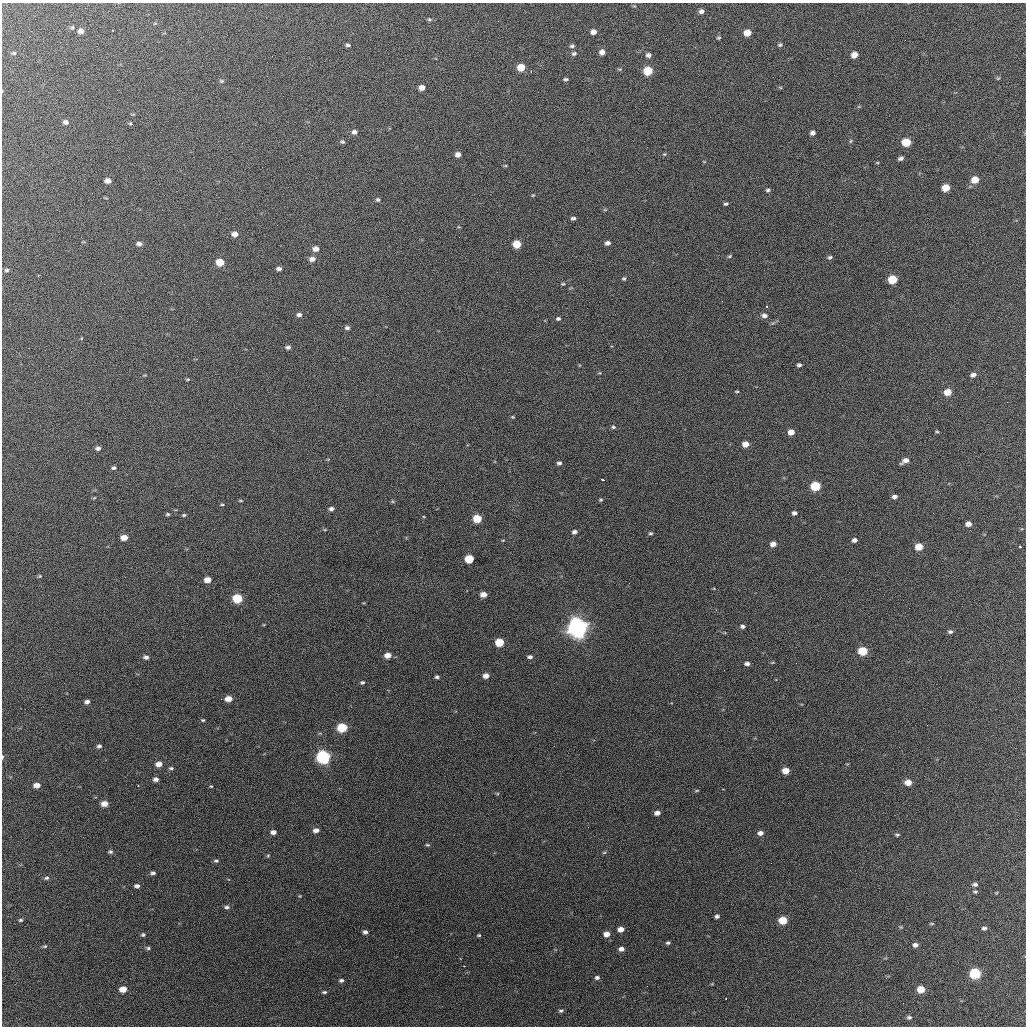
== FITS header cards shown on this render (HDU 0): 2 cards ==
NAXIS1  =                 1024 / length of data axis 1
NAXIS2  =                 1024 / length of data axis 2

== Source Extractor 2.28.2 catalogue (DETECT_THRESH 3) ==
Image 1024 x 1024 px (HDU 0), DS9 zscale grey, 1 PNG px = 1 image px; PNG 1028 x 1028 px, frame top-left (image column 1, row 1024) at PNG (2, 3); no overlay
Background 627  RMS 19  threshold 58.2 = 3 sigma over >= 5 px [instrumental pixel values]
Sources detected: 190; all 190 listed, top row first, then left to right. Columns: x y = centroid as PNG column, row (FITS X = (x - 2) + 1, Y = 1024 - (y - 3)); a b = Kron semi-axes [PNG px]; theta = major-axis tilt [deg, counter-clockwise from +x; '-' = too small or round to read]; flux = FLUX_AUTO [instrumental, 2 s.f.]
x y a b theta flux
701 11 6 4 7 4.8e+03
429 19 6 4 -16 1.9e+03
72 27 6 4 67 1.6e+03
112 30 3 2 - 1.4e+03
81 31 6 5 - 5.9e+03
593 32 5 5 - 7.7e+03
747 33 6 5 - 1.6e+04
719 38 5 4 - 1.7e+03
348 45 6 4 -1 2.4e+03
780 45 5 5 - 2.1e+03
572 46 6 4 17 2.6e+03
602 52 6 5 - 7.6e+03
14 53 5 4 - 2.0e+03
574 54 6 5 - 3.0e+03
648 55 5 5 - 4.3e+03
854 55 6 5 - 1.1e+04
521 67 6 5 - 2.2e+04
619 69 7 3 -1 1.4e+03
531 71 3 2 - 1.1e+03
648 71 6 6 - 4.1e+04
998 78 5 3 - 1.3e+03
566 79 5 3 - 2.1e+03
222 81 6 5 - 1.9e+03
780 87 5 3 - 1.2e+03
422 88 5 4 - 8.3e+03
66 122 6 5 - 4.1e+03
130 123 5 4 - 1.6e+03
459 131 3 2 - 1.4e+03
354 132 6 5 - 4.5e+03
813 133 5 4 - 4.5e+03
851 141 5 3 - 1.5e+03
342 142 6 5 - 2.2e+03
906 142 6 5 - 3.7e+04
664 154 5 4 - 1.4e+03
458 155 5 5 - 7.0e+03
901 158 5 4 - 3.5e+03
505 166 5 3 - 1.3e+03
975 180 6 6 - 1.9e+04
108 181 6 4 -4 7.4e+03
946 188 6 5 - 2.2e+04
768 190 5 4 - 2.5e+03
533 195 4 3 - 1.2e+03
378 200 6 5 - 2.6e+03
726 204 5 3 - 2.1e+03
605 210 6 4 -18 1.5e+03
573 218 5 4 - 3.1e+03
235 234 6 5 - 8.5e+03
608 243 6 5 - 5.0e+03
139 244 6 5 - 4.3e+03
517 244 6 5 - 2.9e+04
316 249 7 5 5 8.2e+03
730 256 6 4 27 1.8e+03
830 257 6 5 - 2.6e+03
312 259 7 5 4 7.0e+03
220 262 6 5 - 2.4e+04
279 269 5 4 - 3.9e+03
7 270 6 5 - 2.6e+03
624 279 5 5 - 2.0e+03
892 279 6 5 - 4.5e+04
563 284 5 4 - 1.6e+03
722 301 2 2 - 5.7e+02
766 306 3 2 - 1.6e+03
299 315 6 5 - 4.6e+03
764 315 8 6 -10 4.9e+03
558 319 5 4 - 2.8e+03
347 328 6 5 - 3.3e+03
288 347 6 5 - 3.8e+03
799 365 4 4 - 3.1e+03
600 373 5 3 - 1.1e+03
973 375 7 5 15 4.9e+03
188 379 6 3 1 1.4e+03
737 391 5 2 - 1.3e+03
948 392 6 5 - 1.8e+04
513 417 4 4 - 1.4e+03
613 427 5 5 - 2.2e+03
937 431 5 4 - 1.5e+03
791 432 6 5 - 1.2e+04
745 444 6 5 - 1.2e+04
98 448 5 4 - 3.9e+03
905 461 9 5 28 7.6e+03
559 463 5 4 - 2.9e+03
114 468 5 4 - 2.8e+03
937 475 2 2 - 5.4e+02
603 480 3 2 - 1.7e+03
815 486 6 5 - 6.9e+04
895 497 6 5 - 5.0e+03
94 498 5 3 - 1.1e+03
601 500 6 4 3 1.8e+03
241 501 5 3 - 1.3e+03
392 501 6 3 -71 1.5e+03
222 505 4 3 - 1.4e+03
331 509 5 4 - 4.5e+03
794 513 5 4 - 3.9e+03
933 513 2 2 - 7.0e+02
168 514 5 4 - 1.9e+03
184 515 5 4 - 1.9e+03
477 519 6 5 - 3.7e+04
968 524 6 5 - 7.1e+03
325 530 5 3 - 1.3e+03
574 532 5 4 - 4.3e+03
651 533 5 4 - 1.9e+03
124 538 6 4 5 1.2e+04
503 540 5 3 - 1.2e+03
854 540 5 4 - 4.6e+03
773 544 5 5 - 8.0e+03
919 546 6 5 - 2.3e+04
1020 547 3 3 - 3.1e+03
469 559 6 5 - 4.7e+04
40 576 5 4 - 1.7e+03
207 580 6 4 2 1.4e+04
629 583 3 2 - 9.5e+02
483 594 5 4 - 1.1e+04
237 598 6 5 - 6.2e+04
742 626 6 5 - 3.4e+03
577 628 8 7 - 1.1e+06
950 632 6 5 - 3.0e+03
499 642 6 5 - 4.2e+04
863 651 6 5 - 5.0e+04
388 655 6 4 1 1.3e+04
146 657 6 5 - 3.9e+03
530 657 6 4 -5 3.6e+03
747 664 6 4 0 4.4e+03
486 676 5 4 - 9.1e+03
437 677 4 3 - 2.7e+03
362 682 5 4 - 2.2e+03
228 699 6 4 1 1.5e+04
87 702 5 4 - 4.4e+03
203 720 5 4 - 1.6e+03
927 725 2 2 - 8.2e+02
342 727 6 5 - 6.5e+04
99 746 5 4 - 2.9e+03
2 757 5 2 - 2.0e+03
323 757 7 6 - 2.8e+05
159 764 6 5 - 1.0e+04
171 768 6 4 8 2.3e+03
786 771 5 5 - 1.7e+04
156 779 5 4 - 5.4e+03
908 782 6 5 - 1.5e+04
37 785 6 4 3 9.2e+03
138 786 2 2 - 1.1e+03
211 786 4 3 - 1.3e+03
697 791 6 3 9 1.4e+03
104 804 6 5 - 1.3e+04
657 813 5 4 - 7.1e+03
946 821 2 2 - 7.2e+02
316 830 6 4 8 6.2e+03
273 832 5 4 - 5.8e+03
760 833 6 5 - 6.2e+03
897 835 4 3 - 1.7e+03
427 845 6 4 -19 1.8e+03
110 852 6 5 - 2.4e+03
604 852 6 4 2 1.4e+03
268 856 5 4 - 1.6e+03
216 861 6 4 -8 2.2e+03
771 863 2 2 - 6.8e+02
153 873 6 4 -1 3.2e+03
47 878 6 5 - 2.6e+03
975 884 6 4 -5 3.2e+03
137 886 5 4 - 4.0e+03
975 892 6 4 -5 1.9e+03
996 893 5 3 - 1.0e+03
300 896 4 3 - 1.0e+03
227 907 7 5 -4 3.1e+03
717 916 4 4 - 3.3e+03
21 920 4 3 - 1.8e+03
783 920 6 5 - 3.3e+04
932 924 6 3 0 1.2e+03
901 927 5 4 - 1.3e+03
984 928 6 4 0 2.9e+03
621 929 5 4 - 9.7e+03
365 932 5 4 - 4.0e+03
606 934 6 5 - 1.0e+04
143 935 5 5 - 2.3e+03
479 935 5 4 - 1.5e+03
668 943 5 4 - 2.4e+03
915 945 5 4 - 4.6e+03
45 946 6 4 18 1.8e+03
148 948 6 4 -1 2.3e+03
621 949 6 5 - 6.2e+03
464 966 2 2 - 9.8e+02
975 973 7 6 - 1.1e+05
597 977 5 4 - 3.1e+03
341 980 5 4 - 2.9e+03
647 986 2 2 - 5.7e+02
123 989 6 5 - 1.6e+04
921 989 6 5 - 2.3e+04
324 992 6 4 6 2.3e+03
903 1003 2 2 - 9.3e+02
561 1011 6 4 8 2.6e+03
909 1017 6 5 - 2.7e+03
At the frame edge (FLAGS 8, measured only in part): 1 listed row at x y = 2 757